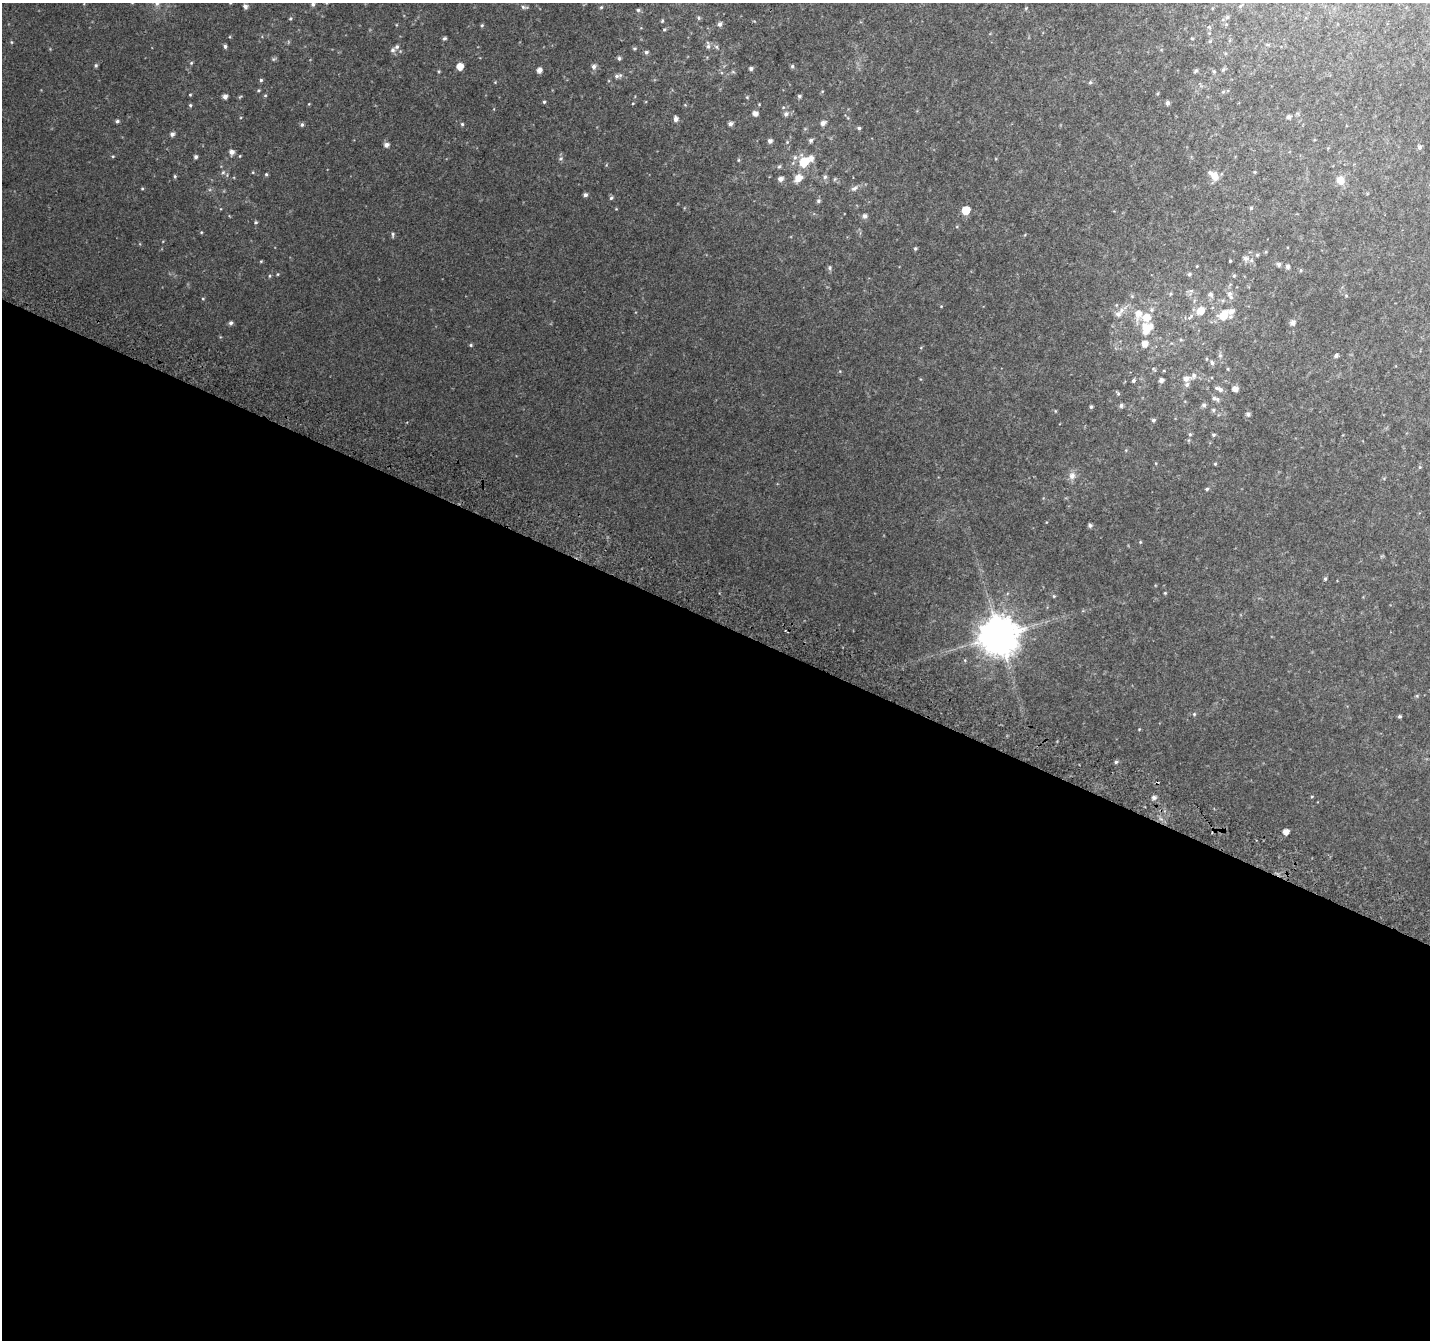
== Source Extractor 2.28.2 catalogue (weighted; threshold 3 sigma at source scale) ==
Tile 14 of 4 x 4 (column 2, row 4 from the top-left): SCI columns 1456-2883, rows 307-1644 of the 5758 x 5899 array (HDU 1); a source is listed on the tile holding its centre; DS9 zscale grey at full resolution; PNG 1432 x 1342 px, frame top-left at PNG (2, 3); no overlay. Shown black and unused: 54% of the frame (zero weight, under 2 of 3 exposures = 2% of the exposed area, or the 3 px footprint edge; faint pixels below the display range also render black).
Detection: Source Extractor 2.28.2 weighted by HDU 2 'WHT'; one run over the whole footprint, this tile lists its part. Background 0.0301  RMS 0.01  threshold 0.0465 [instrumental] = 3 sigma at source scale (4.5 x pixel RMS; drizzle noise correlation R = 1.50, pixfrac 1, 0.0396/0.0396 arcsec/px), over >= 5 px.
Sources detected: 196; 1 too faint to see at this stretch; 1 cosmic-ray / hot-pixel residue — not listed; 12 inside a brighter listed object's ellipse — not listed separately; the other 182 listed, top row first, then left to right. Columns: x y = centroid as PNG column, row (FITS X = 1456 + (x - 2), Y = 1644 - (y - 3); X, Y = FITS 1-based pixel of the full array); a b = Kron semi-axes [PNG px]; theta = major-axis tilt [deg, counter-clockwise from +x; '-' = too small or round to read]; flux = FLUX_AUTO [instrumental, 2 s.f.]
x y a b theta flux
132 3 5 3 - 0.83
157 3 9 8 - 4.6
313 4 5 5 - 2.4
245 6 5 4 - 4
1240 6 7 3 36 1.5
524 7 10 4 -10 2.3
601 7 5 4 - 1.2
1026 8 5 4 - 1
638 10 5 4 - 1.8
1227 17 6 6 - 2
290 18 6 4 67 1.3
698 18 5 5 - 1.8
662 21 5 4 - 1.1
720 24 6 5 - 3.6
482 25 5 4 - 1.4
1209 27 6 4 -44 1.4
664 29 5 4 - 1.3
445 38 5 4 - 1.7
1192 38 5 3 - 0.93
1210 41 6 5 - 1.5
11 42 4 4 - 1.1
1268 44 8 4 -8 1.7
708 45 12 5 -83 3
225 46 4 4 - 2.4
716 47 6 5 - 2.1
634 49 6 4 15 1.2
393 50 7 6 - 2.9
646 52 5 5 - 2
619 58 4 4 - 2.3
274 59 7 5 21 1.6
191 63 5 4 - 1.3
96 65 5 4 - 1.7
460 66 5 5 - 13
594 66 7 6 - 4.1
792 66 5 5 - 1.9
751 68 5 4 - 2.4
539 70 5 4 - 6
1223 70 7 5 62 1.7
439 71 5 3 - 1
1196 71 6 4 48 1.7
1214 71 6 4 -67 1.6
733 72 6 4 -18 1.3
617 76 8 6 25 3.3
261 80 4 4 - 1.5
495 82 4 4 - 0.88
1090 82 6 4 66 1.7
258 90 4 4 - 1.3
1223 92 5 5 - 1.5
190 95 4 3 - 0.88
265 95 5 4 - 1.1
799 96 5 4 - 1.9
225 97 4 4 - 4.2
240 97 6 3 21 1.1
747 97 5 4 - 1
544 102 4 4 - 1.5
633 103 4 3 - 0.81
1167 103 4 4 - 3.6
309 104 4 4 - 0.84
190 105 5 4 - 1.3
755 113 5 4 - 6.1
786 114 6 6 - 3.5
1289 117 5 5 - 3.5
676 119 6 5 - 4.6
117 121 5 4 - 2.2
823 123 6 5 - 4.6
462 124 4 4 - 1.5
730 124 4 4 - 3.8
302 125 5 4 - 2
859 128 5 4 - 1.9
172 134 5 5 - 3.6
811 140 5 5 - 2.8
770 141 5 5 - 3.5
787 142 5 4 - 1.2
386 145 5 5 - 4.2
1420 147 5 4 - 2.5
232 152 5 5 - 5.2
113 156 5 4 - 1.1
240 156 5 3 - 0.83
196 157 4 4 - 2.2
795 157 8 6 75 3.4
561 159 7 6 - 2.3
738 160 5 3 - 1.1
804 161 9 8 - 31
606 165 6 3 71 0.94
779 166 6 4 65 1.5
223 172 6 5 - 1.9
253 172 5 3 - 0.96
1255 172 5 3 - 0.85
266 174 4 4 - 1.5
1213 174 12 6 -18 8.2
175 176 5 4 - 1.5
825 177 6 6 - 2.8
798 178 9 7 48 11
781 179 5 5 - 5.1
1340 180 10 9 - 10
142 188 4 4 - 1.1
854 188 11 6 34 3.8
585 195 4 4 - 2.9
611 198 6 4 57 1.9
818 201 6 5 - 2.1
1251 208 5 5 - 1.4
966 210 6 5 - 29
865 216 6 5 - 3.6
255 222 5 4 - 1.5
201 232 4 4 - 1
393 235 7 4 81 1.6
915 248 4 4 - 1.4
1266 252 5 3 - 0.96
1257 255 5 5 - 1.4
1246 258 9 8 - 4.7
261 261 5 3 - 0.93
1230 261 3 3 - 1
1279 264 5 5 - 3
1197 266 4 3 - 0.74
1288 266 5 5 - 3
830 268 8 4 82 1.8
1301 270 6 4 89 1.2
278 274 4 4 - 1
1189 274 5 5 - 1.9
270 276 5 3 - 1.1
1234 276 5 4 - 1.3
1191 291 8 6 20 2.4
1170 294 5 4 - 1.2
1230 294 9 8 - 4.7
1211 295 8 6 -62 2.7
1132 296 5 5 - 1.2
1346 296 5 5 - 1.1
203 299 4 4 - 1.1
941 306 4 3 - 0.72
1121 310 16 8 36 7.7
1151 310 6 6 - 2.5
1200 311 9 8 - 12
1223 315 12 9 37 21
1146 317 10 9 - 13
1190 317 12 4 41 3.1
231 323 5 4 - 2.7
1293 323 5 5 - 5.1
1146 331 10 7 29 9.1
1181 340 6 4 -18 1.2
1145 344 6 6 - 9.8
471 345 5 4 - 1.3
1220 355 6 5 - 2.1
1336 356 5 4 - 2.5
1206 359 5 4 - 1.3
1212 363 7 6 - 2.7
1154 369 8 4 -61 1.5
1228 369 5 3 - 0.88
1186 378 9 7 4 6.6
1133 380 5 4 - 2.3
1161 380 5 5 - 4.3
1219 389 11 5 -25 4.2
1235 389 5 5 - 7.2
1118 393 7 4 -55 1.6
1214 398 7 5 -11 2.3
1121 405 6 5 - 2.6
1204 405 6 5 - 2.9
1091 407 5 4 - 1.6
1213 410 6 5 - 2
1055 411 5 3 - 0.83
1248 414 5 5 - 3.1
1153 420 5 5 - 2.2
1190 434 6 5 - 1.8
1213 435 5 4 - 1.7
1126 450 5 4 - 1.1
1215 464 4 4 - 1.2
1072 476 11 9 75 6.5
1207 489 4 4 - 1.8
1090 525 4 4 - 2.8
1140 542 4 4 - 1
1325 579 5 4 - 1.7
1165 593 4 4 - 1.1
1054 596 5 5 - 1.1
999 635 11 11 - 3300
965 660 6 4 73 1.2
1417 696 5 5 - 1.3
1194 714 6 5 - 1.4
1400 716 4 4 - 1.8
1139 729 3 3 - 0.72
1116 762 5 4 - 1.9
1312 796 5 3 - 1
1154 797 5 4 - 3.4
1286 832 5 4 - 7.9
Isophote crosses this tile's border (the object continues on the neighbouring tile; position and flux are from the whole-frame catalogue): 3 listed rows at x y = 132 3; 157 3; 245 6